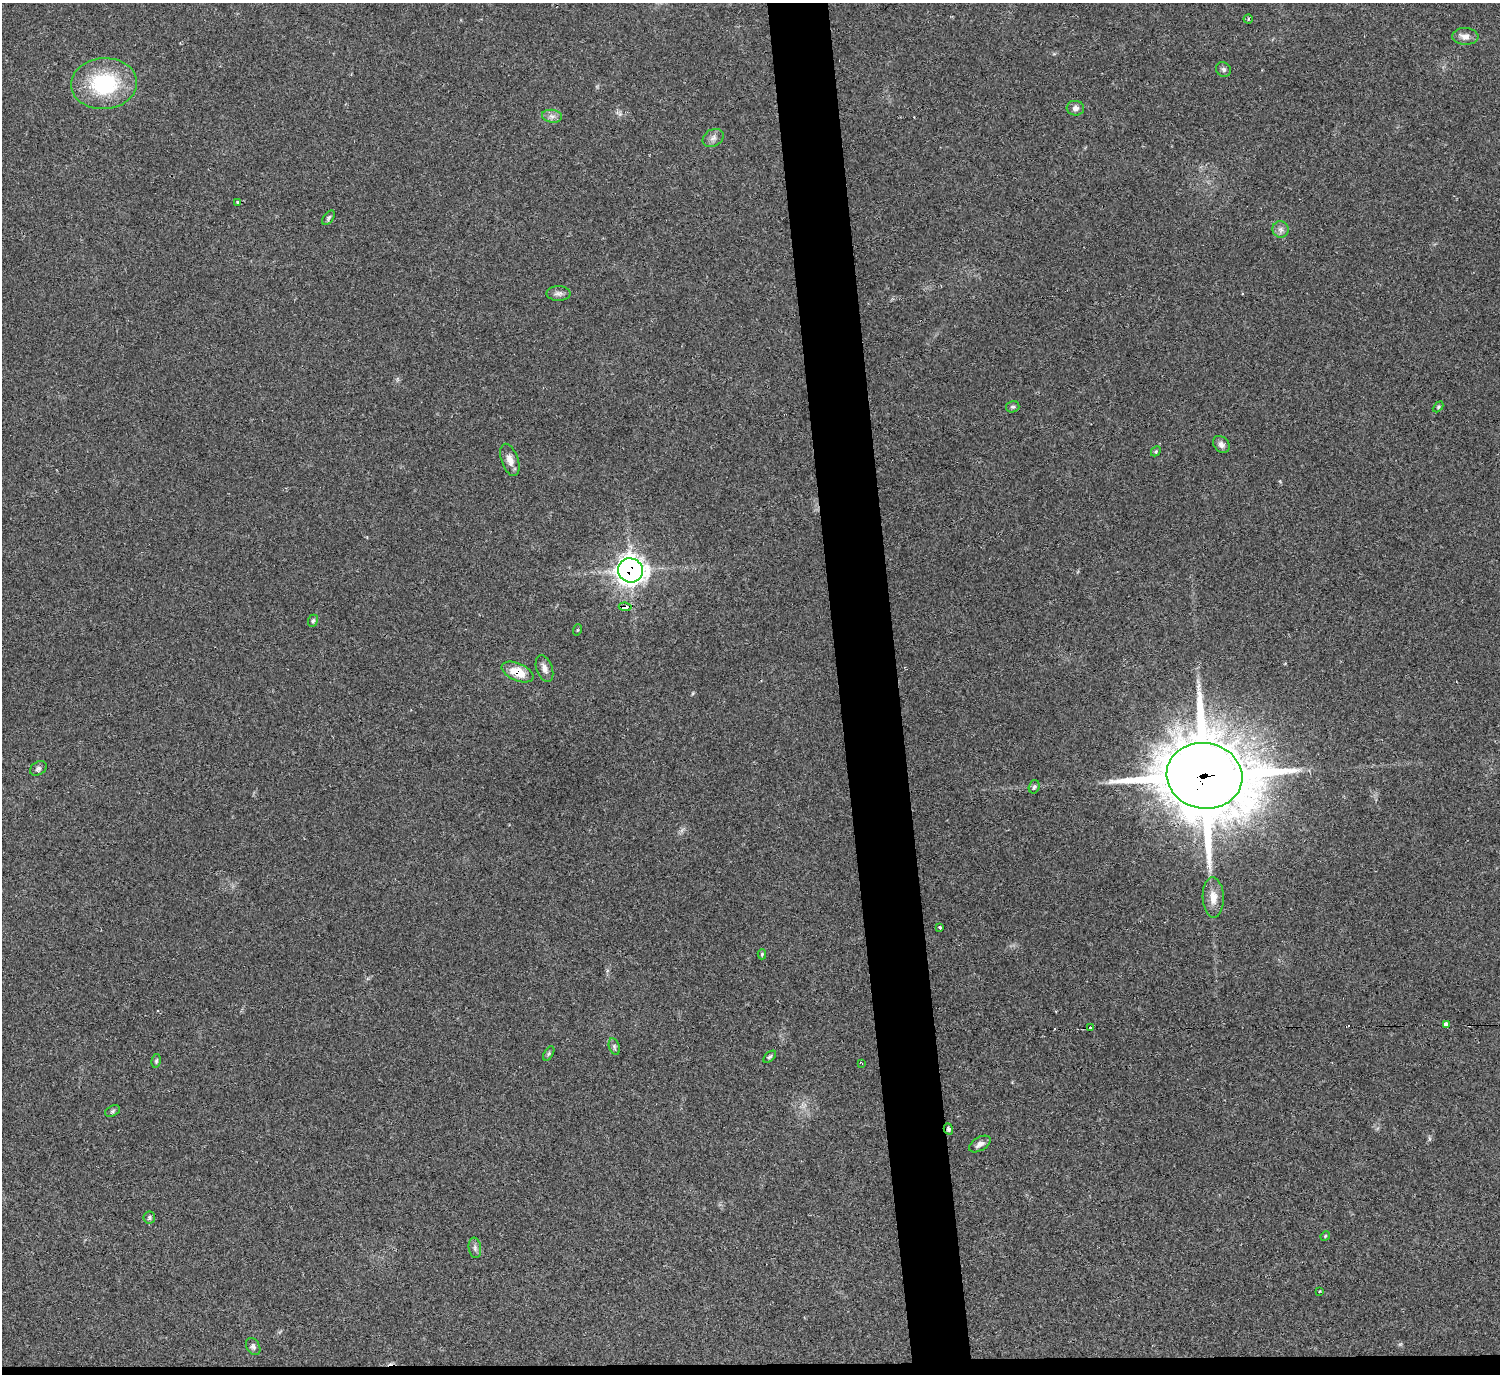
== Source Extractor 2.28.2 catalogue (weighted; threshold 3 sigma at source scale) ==
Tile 8 of 3 x 3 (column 2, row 3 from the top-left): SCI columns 1500-2997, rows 230-1601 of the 4494 x 4475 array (HDU 1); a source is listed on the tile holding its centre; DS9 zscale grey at full resolution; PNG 1502 x 1376 px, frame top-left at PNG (2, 3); each listed source drawn as its Kron ellipse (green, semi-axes under 4 px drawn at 4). Shown black and unused: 5% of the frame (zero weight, under 2 of 3 exposures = <1% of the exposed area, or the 3 px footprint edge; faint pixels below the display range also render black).
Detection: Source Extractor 2.28.2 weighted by HDU 2 'WHT'; one run over the whole footprint, this tile lists its part. Background 0.0551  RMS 0.0067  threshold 0.0302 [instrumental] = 3 sigma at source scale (4.5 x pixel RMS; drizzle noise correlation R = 1.50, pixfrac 1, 0.05/0.05 arcsec/px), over >= 5 px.
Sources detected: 45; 2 cosmic-ray / hot-pixel residue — neither listed nor drawn; the other 43 listed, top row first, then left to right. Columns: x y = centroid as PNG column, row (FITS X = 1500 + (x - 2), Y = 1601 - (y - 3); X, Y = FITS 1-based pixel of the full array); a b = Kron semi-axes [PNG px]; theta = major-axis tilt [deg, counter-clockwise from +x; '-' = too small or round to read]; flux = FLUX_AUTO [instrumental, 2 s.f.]
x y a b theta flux
1248 19 4 4 - 1.1
1465 36 13 8 -2 4.9
1223 69 8 7 - 1.7
104 84 33 25 4 55
1075 108 9 7 -6 2.8
552 116 10 6 -8 2.8
713 138 11 8 31 3.1
238 202 4 4 - 1.3
328 218 8 5 54 1.4
1281 229 8 8 - 2.7
558 293 12 7 0 2.7
1013 407 7 5 14 1.4
1438 407 6 4 46 0.84
1221 444 9 7 -47 3.2
1156 451 5 4 - 0.87
510 460 17 8 -71 5.2
630 570 12 12 - 450
625 607 6 3 -7 18
313 621 6 4 67 1.1
577 630 6 3 70 0.65
544 669 14 8 -69 3.6
517 672 17 8 -23 12
38 768 9 6 32 1.9
1204 776 38 33 -10 5900
1034 787 7 5 73 1.4
1213 897 20 10 -88 7.8
940 927 3 3 - 1.9
762 954 5 4 - 0.89
1446 1024 4 3 - 17
1090 1028 3 3 - 5.4
614 1047 8 5 -71 1.6
549 1053 8 4 59 1.1
770 1057 7 4 43 1.2
156 1061 7 4 80 1.1
862 1064 4 2 - 0.67
113 1111 8 5 28 1.3
948 1129 5 4 - 1.5
980 1144 12 6 32 3.3
149 1218 6 6 - 1.3
1325 1236 5 4 - 0.67
475 1248 10 6 -82 2.1
1320 1291 3 2 - 0.45
253 1346 9 6 -58 1.8
Overlapping masked pixels (flux is a lower limit): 5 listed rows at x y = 630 570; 625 607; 517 672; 1204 776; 948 1129